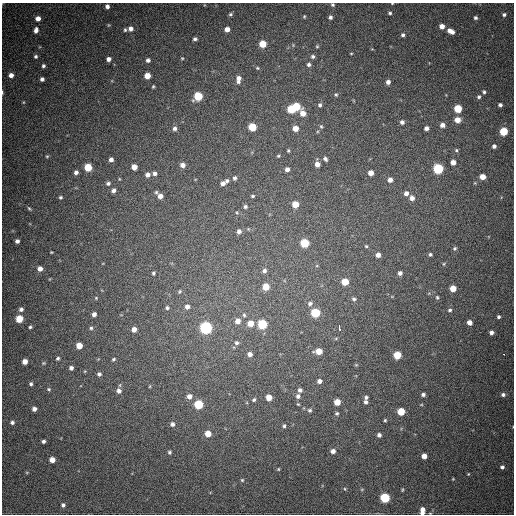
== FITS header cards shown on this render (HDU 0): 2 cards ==
NAXIS1  =                  512
NAXIS2  =                  512

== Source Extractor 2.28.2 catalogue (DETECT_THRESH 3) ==
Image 512 x 512 px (HDU 0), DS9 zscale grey, 1 PNG px = 1 image px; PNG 516 x 516 px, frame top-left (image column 1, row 512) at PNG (2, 3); no overlay
Background 637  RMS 18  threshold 55.5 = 3 sigma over >= 5 px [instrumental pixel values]
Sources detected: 190; all 190 listed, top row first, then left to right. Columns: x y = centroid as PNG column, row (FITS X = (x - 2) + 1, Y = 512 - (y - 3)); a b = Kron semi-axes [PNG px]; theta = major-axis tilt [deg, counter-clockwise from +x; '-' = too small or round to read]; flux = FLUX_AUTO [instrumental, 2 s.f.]
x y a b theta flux
392 3 4 2 - 810
333 5 5 4 - 2100
107 6 4 4 - 4600
390 13 5 4 - 1900
230 14 5 5 - 2400
504 15 5 4 - 2400
304 16 5 4 - 1400
330 17 4 4 - 3300
38 18 5 5 - 8100
475 18 4 4 - 2500
109 25 5 4 - 1200
442 26 5 4 - 8500
131 29 6 5 - 5800
227 29 5 5 - 8600
36 30 7 5 77 5400
125 30 5 4 - 1800
451 31 7 4 -29 8700
403 35 5 4 - 2700
195 39 4 3 - 2700
263 44 5 5 - 28000
293 45 5 4 - 1400
317 46 5 4 - 1400
351 53 3 2 - 980
36 56 5 4 - 2400
313 57 5 5 - 3200
182 58 4 4 - 1100
108 59 4 4 - 5200
148 60 4 4 - 3500
309 65 5 5 - 3100
43 66 4 4 - 2600
257 68 6 4 -22 1700
11 75 5 5 - 6200
147 76 5 5 - 16000
42 79 4 4 - 3600
238 79 9 5 84 7300
388 82 4 4 - 5000
153 86 4 3 - 1300
484 92 5 4 - 2200
2 93 5 3 - 1100
336 95 6 4 -73 1800
198 96 6 5 - 55000
479 97 5 5 - 2500
320 105 5 4 - 2800
500 105 4 4 - 3100
296 106 5 5 - 44000
291 109 5 5 - 35000
458 109 5 5 - 41000
303 113 8 6 -67 13000
457 120 6 5 - 12000
402 122 4 4 - 4300
442 125 5 5 - 6200
321 126 6 4 -67 1800
252 127 5 5 - 34000
174 128 6 5 - 4200
295 128 5 5 - 12000
426 128 4 4 - 4800
504 131 5 5 - 43000
494 146 4 4 - 3400
456 150 5 5 - 1900
288 151 4 3 - 1500
47 156 4 4 - 1300
278 156 5 4 - 1500
111 159 4 4 - 5000
325 159 5 4 - 2800
453 162 4 4 - 8300
317 164 5 5 - 7000
183 165 6 6 - 6200
88 167 5 5 - 36000
134 167 5 5 - 12000
287 169 4 4 - 5400
438 169 5 5 - 110000
76 172 4 4 - 4000
155 173 5 5 - 4200
371 173 5 4 - 8900
147 175 6 5 - 5700
482 177 5 4 - 13000
235 178 5 5 - 2800
119 179 5 3 - 1100
390 180 5 5 - 5900
227 181 6 5 - 2700
108 183 5 4 - 2800
223 183 4 4 - 5100
475 183 5 3 - 1200
113 190 5 4 - 4600
156 192 6 5 - 1900
406 193 6 6 - 5600
160 196 5 5 - 7700
253 196 4 3 - 1700
60 197 4 4 - 1900
412 198 6 6 - 6300
295 204 5 5 - 20000
245 207 4 4 - 2400
29 208 7 4 -48 1900
239 231 5 5 - 4400
17 241 4 4 - 4200
304 243 5 5 - 57000
366 246 4 4 - 1500
455 248 5 4 - 2000
51 252 3 2 - 1100
430 254 3 3 - 1800
378 255 5 4 - 6300
444 264 5 4 - 1200
40 269 5 5 - 6900
264 271 6 5 - 3900
153 273 4 3 - 2100
400 273 4 4 - 4000
345 282 5 5 - 24000
266 287 5 5 - 20000
453 288 5 5 - 17000
179 291 6 5 - 1900
437 297 5 4 - 1600
96 298 5 5 - 1400
354 299 5 4 - 2500
310 303 7 6 - 3700
187 307 6 6 - 5600
167 308 5 5 - 2400
21 309 6 5 - 3900
450 310 4 3 - 1900
315 313 5 5 - 71000
94 314 4 4 - 5000
244 315 6 4 -87 2100
498 317 3 3 - 2200
19 319 5 5 - 28000
238 321 6 6 - 8700
469 322 4 4 - 8400
250 323 6 5 - 14000
262 324 5 5 - 81000
30 327 4 3 - 2000
91 328 5 4 - 2100
206 328 6 6 - 240000
339 328 5 3 - 7000
134 329 5 5 - 7900
491 332 4 4 - 4300
336 338 6 3 20 1400
236 343 6 5 - 2900
79 346 5 5 - 16000
319 351 6 5 - 18000
250 354 5 5 - 5400
503 354 3 2 - 7600
397 355 5 5 - 35000
58 358 4 4 - 2200
114 359 5 4 - 1900
25 361 5 4 - 9900
43 363 5 4 - 1500
356 365 5 5 - 1400
71 368 4 4 - 3600
99 374 5 4 - 3100
319 381 5 5 - 5500
31 384 4 4 - 2400
150 386 5 3 - 1100
49 389 5 4 - 1700
300 390 5 5 - 3700
119 391 6 6 - 5400
423 394 4 4 - 3100
503 395 6 5 - 3500
189 396 6 5 - 7300
298 396 6 5 - 4000
269 397 5 5 - 13000
366 397 5 5 - 2700
254 400 5 4 - 2200
337 402 5 5 - 18000
366 402 5 5 - 3300
199 404 5 5 - 68000
298 404 5 4 - 1200
34 409 4 4 - 5300
310 410 5 5 - 2400
401 411 5 5 - 29000
337 413 5 5 - 2200
385 420 4 3 - 1500
12 422 5 4 - 2900
172 424 6 5 - 4000
284 426 5 4 - 2100
208 434 5 5 - 16000
379 435 4 4 - 3900
43 441 4 3 - 2800
333 451 5 5 - 5500
169 452 4 4 - 2100
424 456 5 4 - 8300
52 460 5 5 - 10000
502 467 5 5 - 3400
278 469 4 4 - 1200
468 474 4 4 - 1100
453 479 4 3 - 1000
242 480 5 5 - 1600
345 489 5 3 - 1200
362 489 5 3 - 1100
385 498 5 5 - 81000
63 505 5 4 - 3000
422 511 8 5 85 9000
430 513 4 3 - 950
At the frame edge (FLAGS 8, measured only in part): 5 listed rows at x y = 392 3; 333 5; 2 93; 422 511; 430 513